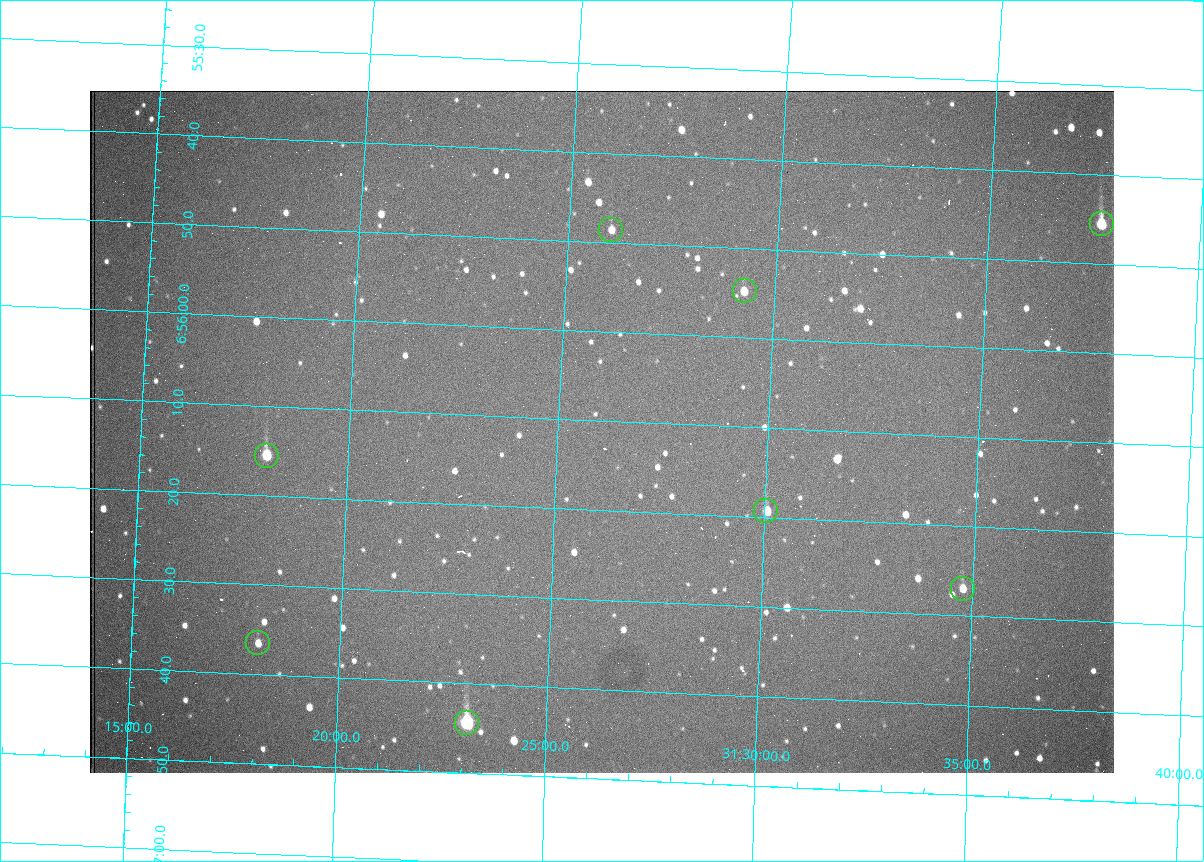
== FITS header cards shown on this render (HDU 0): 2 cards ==
NAXIS1  =                 1024 /fastest changing axis
NAXIS2  =                  682 /next to fastest changing axis

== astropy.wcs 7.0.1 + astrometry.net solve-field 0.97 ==
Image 1024 x 682 px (HDU 0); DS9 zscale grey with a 90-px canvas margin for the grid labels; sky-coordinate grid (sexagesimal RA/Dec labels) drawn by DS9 from the SOLVED WCS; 8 Tycho-2 reference stars matched to detected sources circled (green)
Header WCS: RA---TAN/DEC--TAN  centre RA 06:56:11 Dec +31:26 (104.05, +31.43 deg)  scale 1.44 arcsec/px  FOV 24.5' x 16.3'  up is -93 deg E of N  parity flipped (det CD > 0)
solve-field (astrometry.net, Tycho-2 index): VERIFIED the header's WCS against the Tycho-2 star catalogue (8 matches, 0 conflicts) and refined it, rather than solving blind
Solved WCS: RA---TAN-SIP/DEC--TAN-SIP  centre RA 06:56:11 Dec +31:26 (104.05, +31.43 deg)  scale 1.43 arcsec/px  FOV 24.4' x 16.3'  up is -93 deg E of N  parity flipped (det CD > 0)
The solver's refit moves the header's centre by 2.1 arcsec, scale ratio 0.9972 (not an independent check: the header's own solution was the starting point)
Tycho-2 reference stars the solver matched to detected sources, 8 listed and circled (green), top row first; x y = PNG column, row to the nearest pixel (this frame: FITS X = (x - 90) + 1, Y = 682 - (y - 91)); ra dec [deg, ICRS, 3 dp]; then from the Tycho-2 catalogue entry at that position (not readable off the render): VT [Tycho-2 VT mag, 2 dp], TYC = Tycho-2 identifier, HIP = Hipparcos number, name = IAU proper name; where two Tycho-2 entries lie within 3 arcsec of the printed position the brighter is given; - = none
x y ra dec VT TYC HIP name
1102 224 103.940 +31.628 9.24 2437-728-1 - -
611 230 103.952 +31.434 11.53 2437-424-1 - -
745 291 103.978 +31.488 11.51 2437-421-1 - -
267 456 104.065 +31.301 9.89 2437-425-1 - -
766 511 104.081 +31.501 10.83 2437-37-1 - -
963 589 104.112 +31.580 11.47 2437-71-1 - -
258 643 104.152 +31.301 11.67 2437-646-1 - -
467 723 104.185 +31.385 8.52 2437-370-1 33393 -